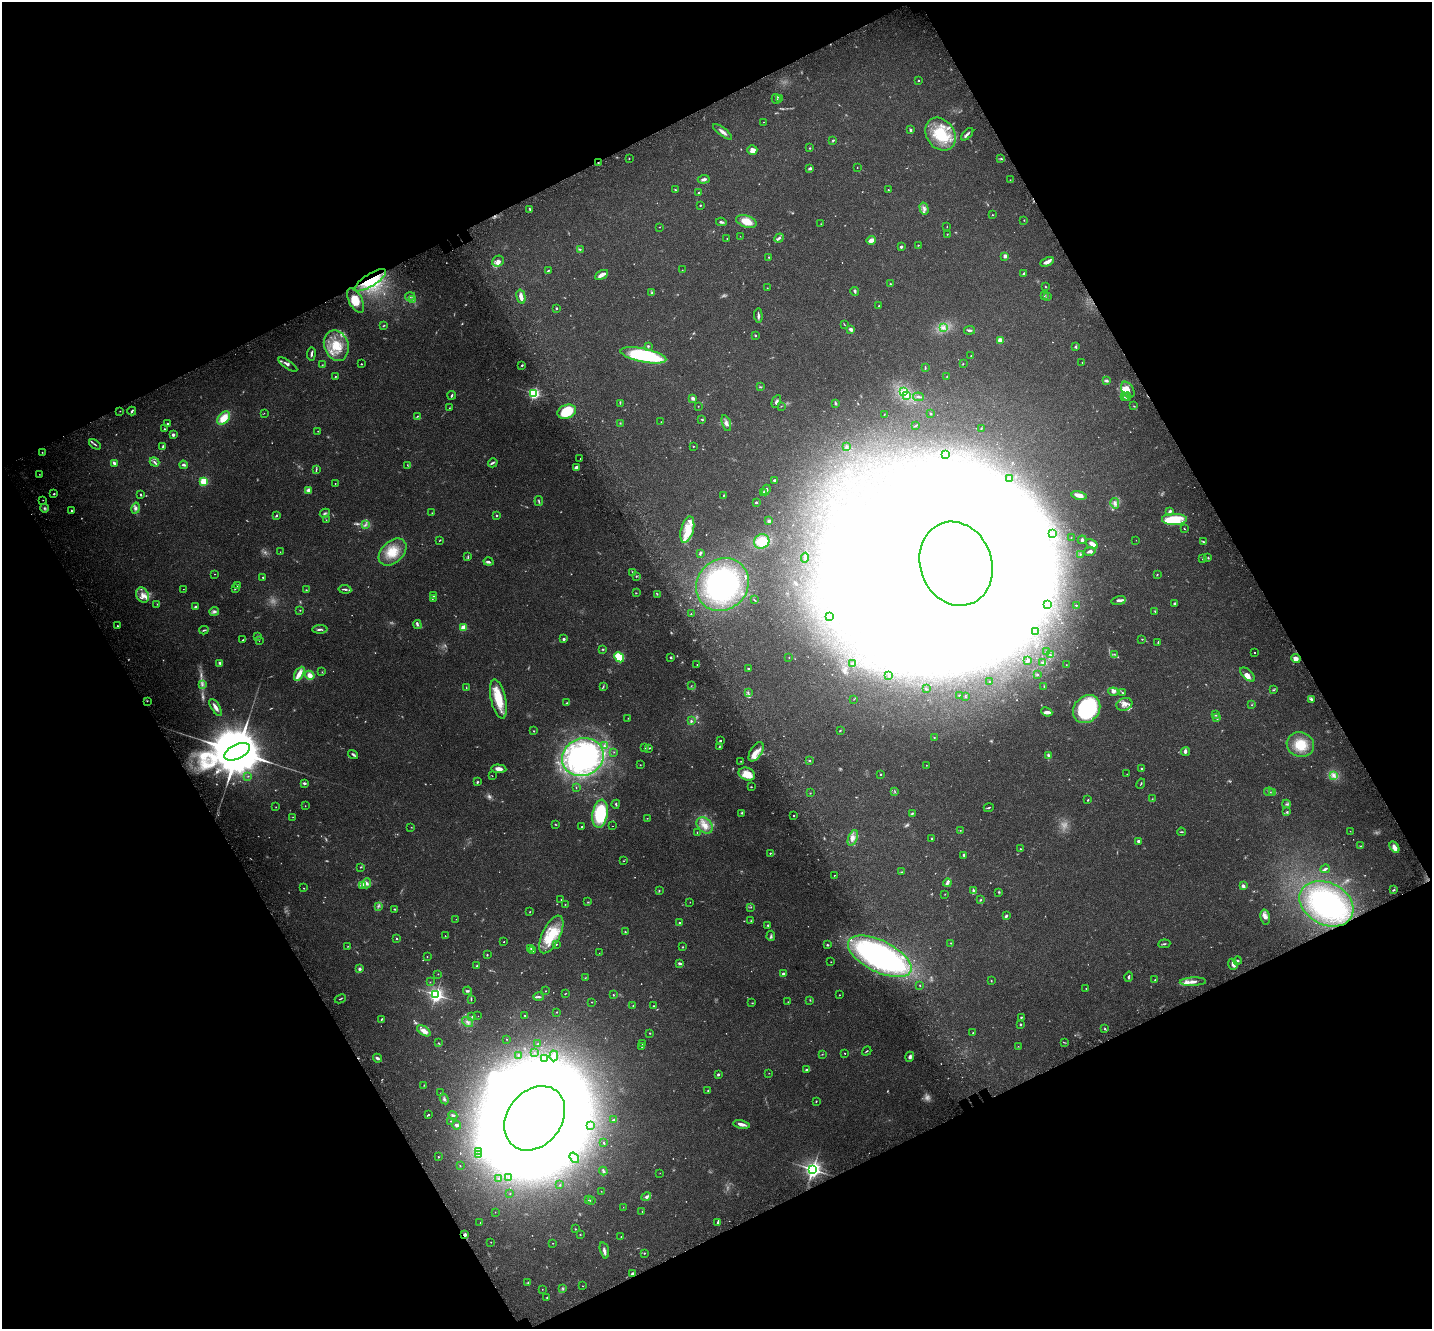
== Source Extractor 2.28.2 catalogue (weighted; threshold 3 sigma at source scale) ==
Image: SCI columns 129-5848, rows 306-5611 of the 5973 x 5859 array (HDU 1 of 3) = the unmasked area's bounding box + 8 px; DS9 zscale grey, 4 x 4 block average (1 PNG px = mean of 4 x 4 image px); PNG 1434 x 1331 px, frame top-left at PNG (2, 2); each listed source drawn as its Kron ellipse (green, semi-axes under 4 px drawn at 4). Shown black and unused: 46% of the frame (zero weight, under 3 of 4 exposures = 9% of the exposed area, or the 3 px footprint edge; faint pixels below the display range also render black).
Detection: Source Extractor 2.28.2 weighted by HDU 2 'WHT'. Background 0.0697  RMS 0.0062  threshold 0.0279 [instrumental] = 3 sigma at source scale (4.5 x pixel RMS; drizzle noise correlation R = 1.50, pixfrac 1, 0.0396/0.0396 arcsec/px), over >= 5 px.
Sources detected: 911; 93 too faint to see at this stretch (4 x 4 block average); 133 inside a brighter object's white glare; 5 cosmic-ray / hot-pixel residue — neither listed nor drawn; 15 coinciding with a brighter row at this scale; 70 inside a brighter listed object's ellipse — not listed separately; of the other 595, all 500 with FLUX_AUTO >= 1.11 (the completeness limit of this list) listed and drawn (95 fainter detections not listed), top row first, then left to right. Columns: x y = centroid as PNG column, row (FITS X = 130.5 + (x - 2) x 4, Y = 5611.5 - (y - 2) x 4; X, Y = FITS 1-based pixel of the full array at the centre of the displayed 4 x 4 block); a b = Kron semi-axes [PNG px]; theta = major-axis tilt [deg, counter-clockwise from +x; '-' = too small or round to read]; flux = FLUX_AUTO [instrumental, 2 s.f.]
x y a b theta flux
919 80 2 2 - 2.6
776 99 5 2 - 5.3
779 99 2 2 - 3.7
764 122 2 2 - 1.2
910 130 2 2 - 7
722 132 11 3 -37 16
940 134 17 14 -55 150
967 134 8 3 45 9.9
833 140 3 2 - 3.4
810 148 2 2 - 2.7
752 150 5 5 - 17
1001 158 2 2 - 3.2
629 159 2 2 - 1.5
598 163 2 2 - 2.4
857 167 2 2 - 1.2
810 168 4 3 - 6.4
704 179 6 3 5 13
1010 180 2 2 - 1.2
675 190 3 2 - 2.1
888 190 2 2 - 3.2
699 193 3 2 - 3.8
700 205 2 2 - 2.8
924 208 6 3 -76 10
530 209 3 2 - 4.9
993 215 2 2 - 1.6
1024 220 2 2 - 1.8
746 221 10 6 -17 50
721 222 5 2 - 7.1
821 224 2 2 - 1.2
660 227 2 2 - 1.6
947 227 2 2 - 1.1
947 234 2 2 - 1.4
740 236 2 2 - 1.1
727 238 2 2 - 1.4
779 238 5 2 - 8.4
871 240 5 3 - 21
918 245 3 2 - 1.5
901 247 2 2 - 8.3
580 249 3 2 - 2.7
1005 256 2 2 - 53
768 257 3 2 - 1.9
498 261 6 5 - 17
1047 262 7 3 27 24
548 270 3 2 - 3.5
682 270 2 2 - 1.2
1024 274 3 2 - 7.4
601 275 7 4 28 18
370 280 18 6 32 82
890 284 3 2 - 2.2
1045 287 2 2 - 2.3
767 288 2 2 - 1.3
855 291 4 2 - 5.7
652 293 3 2 - 2.9
410 296 5 2 - 5.5
1044 296 3 2 - 2.6
521 297 7 3 -75 28
1047 297 2 2 - 2.3
413 299 2 2 - 2.8
356 300 13 6 -63 47
879 306 2 2 - 2.7
556 308 2 2 - 5.4
758 316 7 2 -86 11
844 324 3 2 - 1.8
383 326 3 2 - 2.6
943 328 3 3 - 8.3
851 329 3 2 - 12
969 330 5 2 - 6.8
755 335 2 2 - 3.1
1000 340 2 2 - 88
336 346 15 12 -70 91
648 346 3 2 - 3.1
1075 347 4 2 - 3.6
311 354 6 2 83 6.5
643 355 23 7 -11 400
971 356 2 2 - 1.2
1082 362 2 2 - 1.5
361 364 2 2 - 3.7
963 364 2 2 - 1.3
288 365 11 2 -33 11
322 365 2 2 - 1.4
522 365 2 2 - 3.9
925 368 3 2 - 2.4
335 376 2 2 - 1.8
947 376 3 2 - 1.4
1106 381 4 3 - 6.6
760 387 4 2 - 2.9
1128 390 9 5 -59 27
904 392 4 2 - 4.7
534 393 2 2 - 710
452 395 4 2 - 4.3
907 395 3 3 - 7.6
918 397 5 2 - 5
1124 397 2 2 - 1.7
1127 397 4 3 - 6.7
693 398 3 2 - 16
776 401 7 2 63 7.5
620 403 3 2 - 2.5
835 403 4 2 - 3.7
698 406 2 2 - 1.2
781 406 2 2 - 1.5
1134 406 3 2 - 2
449 408 2 2 - 1.6
120 411 2 2 - 1.3
132 411 4 2 - 5.7
567 412 9 6 19 120
264 413 2 2 - 1.4
930 414 2 2 - 3.6
884 415 2 2 - 1.6
417 416 3 2 - 2.4
224 418 7 5 48 59
702 419 4 2 - 2.6
661 422 2 2 - 1.5
620 423 2 2 - 1.8
726 423 8 4 -74 14
168 424 2 2 - 8.5
915 426 4 2 - 2.4
981 428 2 2 - 2.1
164 429 2 2 - 2.6
318 431 2 2 - 2.5
173 435 2 2 - 37
95 444 7 2 -36 5
163 446 4 2 - 4.4
693 446 2 2 - 1.9
847 447 3 2 - 4.7
42 452 2 2 - 1.9
945 455 2 2 - 1.2
580 459 2 2 - 1.7
154 462 5 2 - 7.4
114 463 3 2 - 13
493 463 5 3 - 6
183 465 4 2 - 7.1
407 465 2 2 - 1.6
577 467 3 2 - 23
316 469 3 2 - 3.7
39 474 2 2 - 1.2
1010 479 2 2 - 2
774 480 2 2 - 7
204 481 2 2 - 260
335 483 2 2 - 1.3
308 490 4 3 - 13
766 490 5 3 - 11
764 493 2 2 - 56
54 494 2 2 - 4.7
141 495 3 2 - 2.9
723 495 3 2 - 2.6
1079 495 7 3 -12 30
43 500 2 2 - 1.4
539 501 5 2 - 3.9
756 502 2 2 - 9.8
1115 503 5 4 - 13
44 508 4 3 - 6.5
136 508 5 3 - 9.5
72 511 3 2 - 3.8
1170 511 3 2 - 7.9
325 513 5 2 - 5.4
432 513 2 2 - 1.3
496 515 2 2 - 3.5
276 516 3 2 - 4.4
326 520 2 2 - 1.2
1174 520 13 6 0 110
769 521 3 2 - 7.9
365 525 3 2 - 5
1184 529 2 2 - 2
687 530 13 6 75 50
1053 533 2 2 - 1.6
1071 538 2 2 - 1.4
440 540 3 2 - 2.1
1082 540 4 3 - 7.7
1136 540 2 2 - 1.3
762 541 8 7 - 79
1203 542 4 2 - 3.4
1092 544 6 4 -31 17
1090 551 6 3 12 14
280 552 2 2 - 1.4
392 552 16 11 44 73
700 553 4 2 - 6.1
1080 555 3 2 - 2.2
468 557 3 2 - 3.1
805 558 5 2 - 5.9
1208 558 2 2 - 3.1
1202 559 2 2 - 1.2
489 562 5 3 - 7.1
956 564 43 35 -70 23000
632 572 3 2 - 2
215 574 2 2 - 1.5
1157 575 3 2 - 2.3
636 576 2 2 - 2.8
263 577 2 2 - 2.9
238 585 3 2 - 5.2
722 585 28 25 44 510
235 588 2 2 - 4.1
183 589 2 2 - 1.2
345 589 6 2 -7 6.9
306 590 3 2 - 2.8
636 593 2 2 - 1.9
657 594 2 2 - 1.9
142 595 8 6 -62 23
433 596 2 2 - 3.6
433 598 4 2 - 4.9
754 600 4 2 - 2.2
1119 601 7 3 9 10
1174 603 2 2 - 6
157 604 2 2 - 1.5
1047 605 2 2 - 1.2
1076 605 2 2 - 2.5
195 607 2 2 - 14
300 610 2 2 - 1.9
214 611 5 4 - 8.4
1155 611 3 2 - 2.6
691 614 2 2 - 1.2
829 616 2 2 - 1.4
417 625 4 2 - 7.1
117 626 2 2 - 2.5
463 628 2 2 - 120
320 629 7 2 0 7.8
204 630 4 2 - 4.3
1035 632 2 2 - 1.2
258 637 2 2 - 1.7
564 639 2 2 - 13
1142 639 2 2 - 2
243 640 4 2 - 2.4
259 640 2 2 - 1.9
1158 642 3 2 - 3
603 649 3 2 - 2.9
1046 651 2 2 - 1.3
1255 652 2 2 - 3.2
1115 654 2 2 - 1.6
1050 655 2 2 - 3.1
619 657 5 4 - 130
670 658 3 2 - 4.1
789 658 2 2 - 1.3
1296 658 5 3 - 16
1028 660 3 3 - 9.1
1043 662 3 2 - 6.9
220 663 3 2 - 9
852 664 3 2 - 5.6
697 665 2 2 - 1.9
1066 665 2 2 - 1.1
748 669 2 2 - 6.4
322 672 2 2 - 1.8
299 674 8 3 61 37
1037 674 3 2 - 3.4
1248 674 9 5 -41 20
310 675 5 4 - 24
889 676 2 2 - 1.2
990 682 2 2 - 3.1
202 685 3 2 - 3.9
603 686 3 2 - 2.6
691 686 2 2 - 1.4
1044 686 2 2 - 2.2
466 688 3 2 - 2.2
926 689 2 2 - 3.6
1273 690 3 2 - 2.9
748 692 2 2 - 1.4
1113 692 5 3 - 8.6
1122 692 3 2 - 3.1
959 695 3 2 - 1.4
965 696 2 2 - 2.1
498 699 20 7 -78 96
854 699 2 2 - 1.4
1312 699 4 2 - 7.5
147 701 2 2 - 1.5
566 703 2 2 - 3.2
1124 704 8 6 19 21
1252 705 2 2 - 1.6
216 707 10 3 -58 18
1087 709 15 12 49 400
1047 712 5 4 - 10
1216 715 3 2 - 1.6
1216 717 3 2 - 2.7
628 718 2 2 - 1.3
691 721 2 2 - 5.2
840 730 3 2 - 2.9
534 731 2 2 - 2.1
934 737 2 2 - 2
720 741 2 2 - 7.2
1300 745 14 12 -19 78
604 746 3 2 - 5.4
719 747 3 2 - 3.8
645 748 3 2 - 3.1
649 748 4 2 - 3.9
237 752 14 7 26 37000
614 752 2 2 - 1.4
756 752 11 5 58 27
1185 752 4 3 - 7.3
353 754 5 2 - 6.6
1048 755 3 2 - 7.7
583 757 21 18 24 800
809 760 2 2 - 3
741 761 2 2 - 2.2
640 765 2 2 - 2.2
926 765 2 2 - 1.4
1141 768 2 2 - 3.8
499 769 8 3 -4 19
747 774 8 6 -24 57
880 774 2 2 - 5.3
1127 774 2 2 - 1.3
1333 775 3 2 - 4.8
248 776 2 2 - 1.9
492 776 2 2 - 1.4
477 782 3 2 - 4.1
304 783 3 2 - 7.7
1141 784 5 2 - 2.5
576 787 2 2 - 1.4
751 787 2 2 - 2
895 792 2 2 - 1.6
1269 792 5 2 - 3.9
1273 792 4 2 - 4.5
810 793 2 2 - 1.6
1152 799 2 2 - 1.4
1088 800 2 2 - 3.5
616 804 4 2 - 4.5
1286 804 4 2 - 4.8
305 806 2 2 - 1.4
276 807 2 2 - 1.2
989 808 5 2 - 4.4
1287 812 3 3 - 4.2
742 813 3 2 - 3
912 813 3 2 - 4.7
600 814 14 7 79 240
794 815 2 2 - 3.2
293 817 2 2 - 1.2
647 818 2 2 - 1.3
555 824 3 2 - 2.1
705 825 9 7 -43 34
612 826 2 2 - 1.2
411 827 2 2 - 1.3
582 827 2 2 - 4.2
960 830 2 2 - 1.3
1350 831 2 2 - 1.1
1181 832 4 2 - 3.4
697 833 2 2 - 1.2
853 838 8 4 70 19
932 839 3 2 - 3
1138 841 2 2 - 27
1361 846 3 2 - 2.9
1394 847 6 3 -59 30
1021 849 2 2 - 3.1
770 853 2 2 - 3.4
964 855 3 2 - 5.7
624 861 2 2 - 1.4
360 867 3 2 - 2.9
1325 869 4 2 - 5.8
901 872 3 2 - 2.7
834 875 2 2 - 3.7
367 883 5 4 - 12
947 883 4 4 - 9
362 885 4 2 - 5.7
1243 886 4 2 - 13
304 888 2 2 - 1.8
973 890 4 3 - 4.9
1394 890 3 2 - 3.9
659 891 3 2 - 2.6
999 892 3 2 - 3.4
945 894 2 2 - 1.3
561 900 3 2 - 1.9
981 900 2 2 - 4.2
588 902 2 2 - 1.8
690 902 2 2 - 1.5
565 904 2 2 - 1.4
1326 904 28 21 -28 320
378 906 3 2 - 3.3
751 907 2 2 - 1.8
394 909 3 2 - 2.5
530 912 2 2 - 1.8
1006 916 3 2 - 7.6
1265 917 7 4 -77 17
456 919 2 2 - 1.4
751 921 3 2 - 2.4
679 923 3 2 - 3.9
768 925 3 2 - 4.4
625 932 2 2 - 2.5
551 934 20 9 64 120
445 936 2 2 - 1.3
771 936 5 2 - 5.5
397 939 2 2 - 5.8
504 942 2 2 - 2.8
951 943 2 2 - 1.8
556 944 2 2 - 2.9
1164 944 6 2 6 4.1
827 945 3 2 - 4.4
348 946 2 2 - 1.3
682 947 3 2 - 2.2
531 948 2 2 - 4.9
533 951 2 2 - 3.9
599 953 2 2 - 1.2
487 955 2 2 - 3.4
427 956 2 2 - 1.3
880 956 35 15 -26 1100
1237 961 4 2 - 5.3
831 962 2 2 - 1.7
680 963 3 2 - 8.7
1233 964 5 4 - 16
477 966 3 2 - 3.4
360 969 2 2 - 29
438 974 2 2 - 1.6
783 974 3 2 - 7.4
1129 977 5 2 - 5.5
585 978 2 2 - 1.3
1155 980 2 2 - 1.7
991 981 3 2 - 1.9
430 982 2 2 - 1.7
1193 982 13 3 2 21
920 985 2 2 - 2.2
1086 988 2 2 - 1.5
468 991 4 3 - 5.8
546 991 2 2 - 3.2
565 993 3 2 - 1.7
436 995 2 2 - 1100
613 995 2 2 - 2.8
839 995 2 2 - 2.4
539 997 5 3 - 7
340 999 6 2 26 3.1
471 999 4 2 - 3
810 1000 2 2 - 1.6
591 1002 2 2 - 1.2
788 1002 2 2 - 2.8
752 1003 3 2 - 1.8
633 1005 2 2 - 2.9
653 1006 2 2 - 3.1
557 1012 2 2 - 2.5
525 1015 2 2 - 2.6
478 1016 2 2 - 1.1
472 1017 3 2 - 2.6
1021 1017 2 2 - 6.9
381 1019 3 2 - 3.8
468 1022 6 2 -38 7.6
1020 1024 2 2 - 6.7
1105 1029 3 2 - 3.1
424 1031 8 4 -33 23
650 1033 2 2 - 4.1
973 1033 2 2 - 1.3
507 1039 2 2 - 1.3
1064 1042 3 2 - 2.1
438 1043 2 2 - 1.7
538 1044 2 2 - 4.5
642 1044 2 2 - 1.5
1018 1046 2 2 - 1.1
642 1047 2 2 - 1.2
867 1051 5 2 - 3.1
534 1053 2 2 - 1.8
845 1053 2 2 - 1.9
822 1054 2 2 - 1.9
518 1055 2 2 - 2.7
554 1056 5 2 - 11
910 1057 5 3 - 9.4
377 1058 5 2 - 7.8
544 1059 2 2 - 2.6
807 1070 4 3 - 5.6
769 1073 2 2 - 1.4
718 1074 2 2 - 11
424 1085 2 2 - 1.7
708 1091 2 2 - 2.1
441 1093 2 2 - 1.2
444 1099 5 3 - 5.7
816 1101 2 2 - 2.4
429 1115 2 2 - 3.9
453 1115 5 3 - 5
535 1118 35 27 52 20000
614 1120 4 2 - 4.4
451 1121 2 2 - 1.8
742 1124 8 3 -11 19
457 1125 4 2 - 7
590 1125 2 2 - 1.6
604 1143 2 2 - 2.2
479 1151 3 2 - 4.3
479 1154 2 2 - 1.9
438 1157 2 2 - 3.9
574 1158 6 2 -53 6.6
460 1166 2 2 - 1.3
813 1169 3 3 - 1700
603 1171 4 2 - 6.2
660 1173 2 2 - 1.5
509 1178 2 2 - 3
499 1179 2 2 - 7.1
560 1185 2 2 - 1.7
601 1191 2 2 - 1.2
510 1193 2 2 - 1.5
646 1197 5 4 - 11
588 1200 2 2 - 1.5
591 1200 2 2 - 2.1
623 1207 2 2 - 1.1
642 1211 2 2 - 1.6
495 1212 2 2 - 1.9
480 1222 2 2 - 1.1
718 1222 4 2 - 6.3
575 1229 2 2 - 2
580 1234 2 2 - 3.1
465 1235 3 3 - 8.3
621 1237 2 2 - 1.8
491 1242 2 2 - 1.4
553 1243 2 2 - 1.3
604 1250 8 3 -76 11
644 1253 2 2 - 2.3
632 1274 3 3 - 6.3
528 1283 3 2 - 2.5
582 1286 2 2 - 1.6
542 1289 2 2 - 1.8
563 1289 3 2 - 3.6
547 1297 2 2 - 2.5
Overlapping masked pixels (flux is a lower limit): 4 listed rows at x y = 598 163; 370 280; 1326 904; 465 1235
Diffuse or blended objects may show on this block-average render without a row.